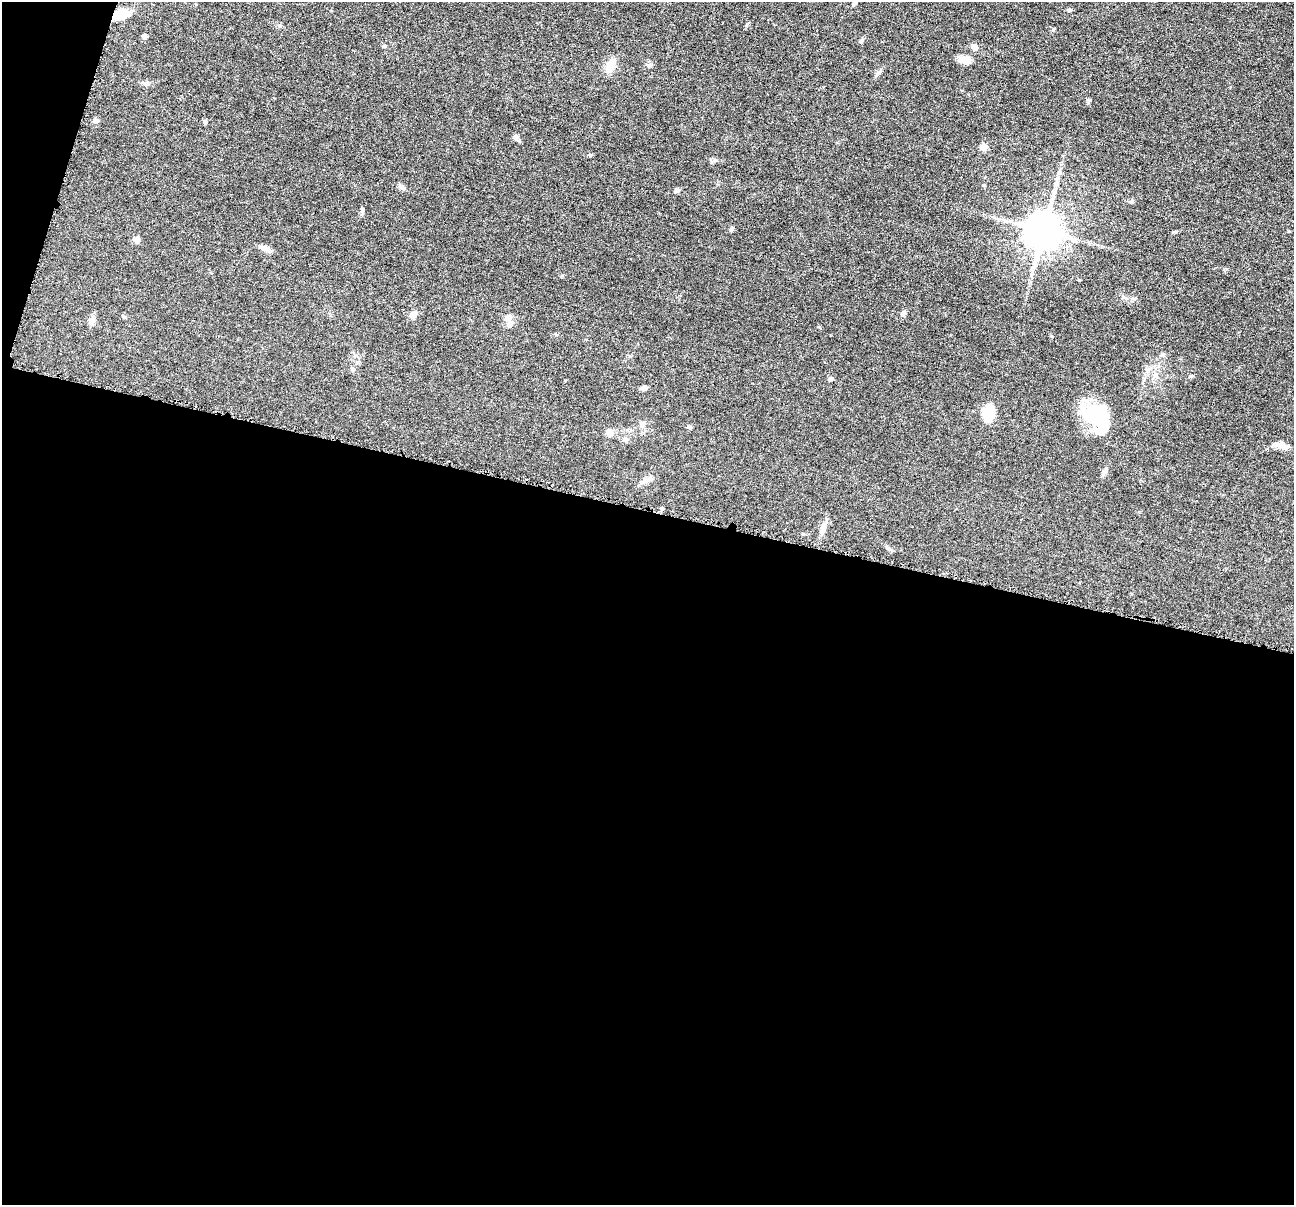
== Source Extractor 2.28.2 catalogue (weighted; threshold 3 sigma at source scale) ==
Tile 13 of 4 x 4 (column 1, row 4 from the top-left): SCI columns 6-1297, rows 254-1456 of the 5180 x 5196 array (HDU 1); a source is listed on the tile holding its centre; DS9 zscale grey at full resolution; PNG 1296 x 1207 px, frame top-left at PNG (2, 2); no overlay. Shown black and unused: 59% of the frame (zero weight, under 4 of 8 exposures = <1% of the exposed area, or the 3 px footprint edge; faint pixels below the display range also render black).
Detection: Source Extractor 2.28.2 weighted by HDU 2 'WHT'; one run over the whole footprint, this tile lists its part. Background 0.0365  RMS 0.0033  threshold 0.0134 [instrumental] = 3 sigma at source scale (4.09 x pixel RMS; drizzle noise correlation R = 1.36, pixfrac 0.8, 0.05/0.05 arcsec/px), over >= 5 px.
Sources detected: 45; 2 inside a brighter object's white glare — not listed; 1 inside a brighter listed object's ellipse — not listed separately; the other 42 listed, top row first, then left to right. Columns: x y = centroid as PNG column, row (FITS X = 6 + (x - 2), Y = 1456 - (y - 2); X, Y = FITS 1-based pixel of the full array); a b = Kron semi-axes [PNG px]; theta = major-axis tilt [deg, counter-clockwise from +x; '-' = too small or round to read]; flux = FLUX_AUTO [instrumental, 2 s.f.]
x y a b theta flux
854 4 6 5 - 0.49
119 15 17 11 16 5.6
144 36 5 5 - 1
861 41 7 4 45 0.49
384 46 5 4 - 0.32
975 47 8 7 - 1.4
965 60 16 8 -10 2.2
611 65 21 10 64 3.2
1089 100 6 4 51 0.45
95 121 7 7 - 0.74
205 122 5 5 - 0.48
515 137 7 6 - 1
983 147 9 9 - 1.5
984 185 4 4 - 0.27
402 187 9 5 -36 0.76
677 190 7 5 28 0.73
1132 202 6 4 -18 0.42
732 229 5 4 - 0.62
1044 231 11 10 - 770
1175 232 6 4 19 0.34
137 240 8 8 - 1.2
264 248 14 6 -21 1.4
903 313 8 6 50 0.81
413 314 10 7 62 1.7
508 318 10 8 7 1.5
92 321 11 7 68 1.2
1162 355 6 4 -29 0.49
1156 375 9 7 -63 1.3
830 379 5 5 - 0.68
644 388 7 5 12 0.96
989 414 17 11 78 7.7
1092 414 39 20 -4 13
642 424 8 8 - 1.1
689 427 6 4 -17 0.48
610 432 10 8 -11 1.3
625 439 8 6 14 0.77
1282 445 16 7 -16 2.4
1105 471 10 6 49 0.95
647 480 17 6 31 1.5
823 529 15 7 70 2
803 534 5 4 - 0.32
888 548 7 5 -43 0.61
Overlapping masked pixels (flux is a lower limit): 1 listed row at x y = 119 15
Unlisted compact peaks at least as high as the median listed source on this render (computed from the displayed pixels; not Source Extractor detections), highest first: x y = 1191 376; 590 155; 1053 30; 747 24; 1079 280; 1051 336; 362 210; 565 380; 1069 10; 819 327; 877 74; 648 65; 280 26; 562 276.